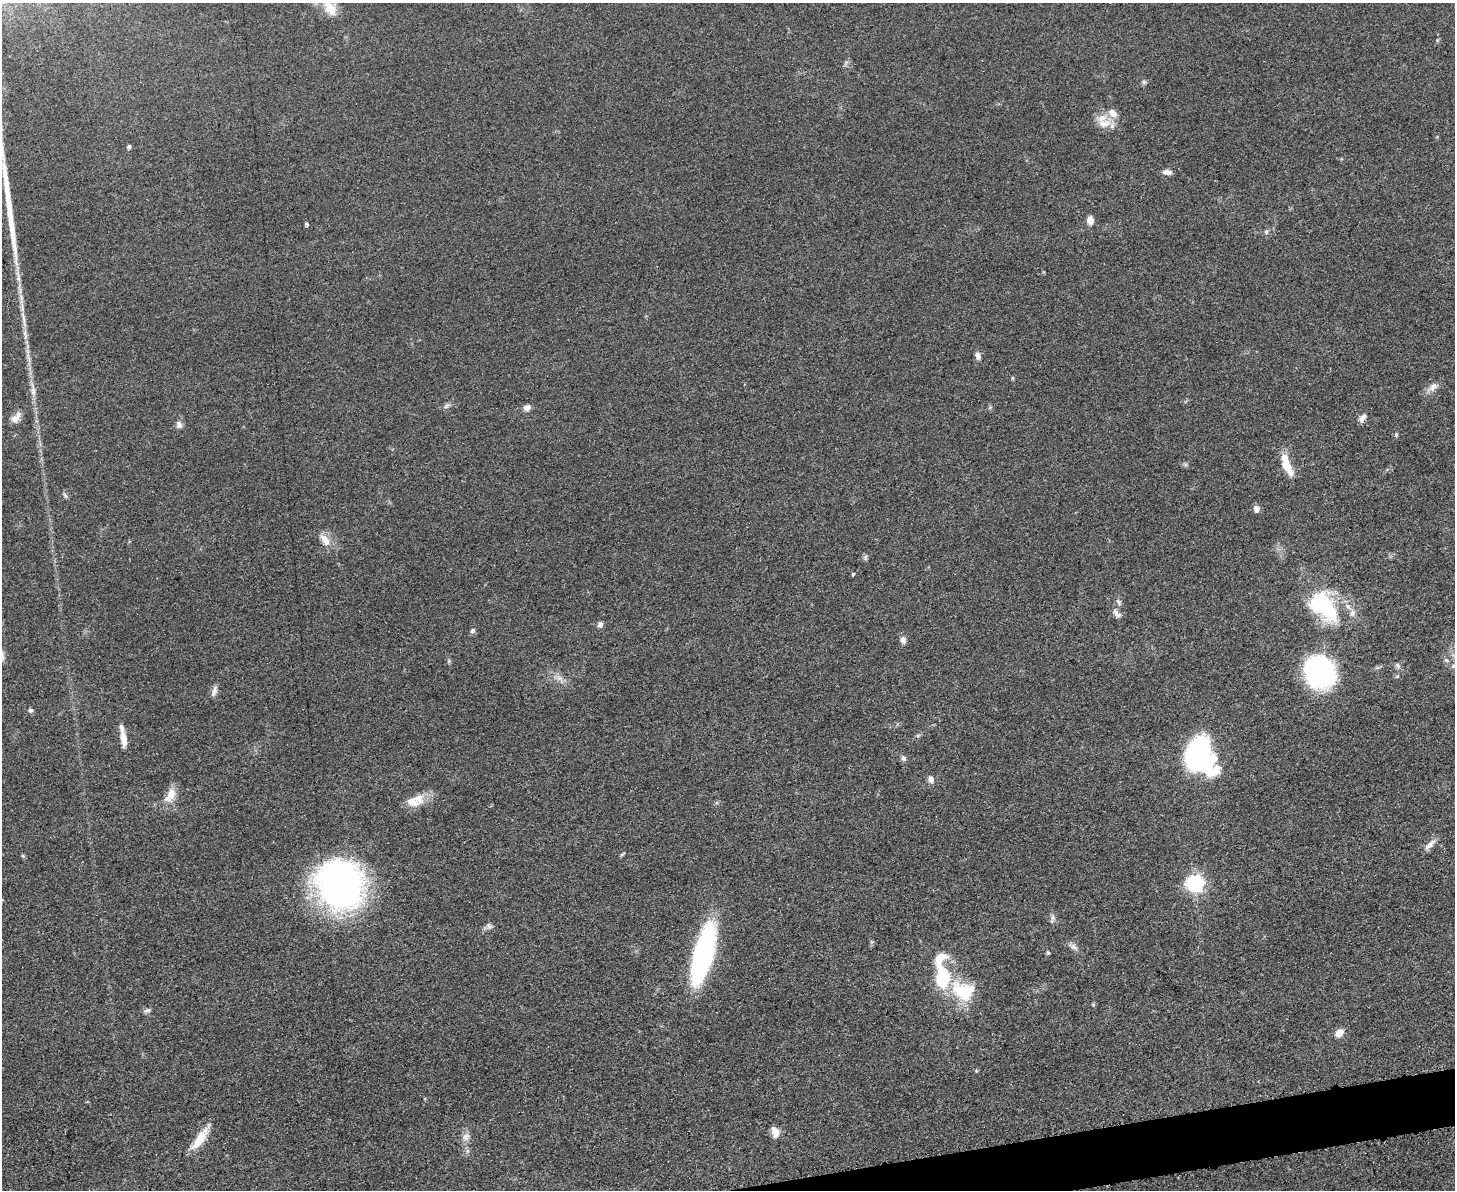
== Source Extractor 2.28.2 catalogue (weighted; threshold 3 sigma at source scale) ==
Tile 5 of 3 x 4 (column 2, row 2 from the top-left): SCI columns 1591-3043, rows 2384-3571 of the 4750 x 4766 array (HDU 1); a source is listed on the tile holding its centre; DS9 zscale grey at full resolution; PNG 1457 x 1192 px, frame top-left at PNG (2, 3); no overlay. Shown black and unused: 2% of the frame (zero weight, under 3 of 5 exposures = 1% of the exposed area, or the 3 px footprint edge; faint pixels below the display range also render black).
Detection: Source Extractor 2.28.2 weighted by HDU 2 'WHT'; one run over the whole footprint, this tile lists its part. Background 0.0467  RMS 0.0056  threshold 0.025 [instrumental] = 3 sigma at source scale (4.5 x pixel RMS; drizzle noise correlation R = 1.50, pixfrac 1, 0.05/0.05 arcsec/px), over >= 5 px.
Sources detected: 67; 1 inside a brighter object's white glare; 1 long thin detection or spike segment (spike, bleed or trail) — not listed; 5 inside a brighter listed object's ellipse — not listed separately; the other 60 listed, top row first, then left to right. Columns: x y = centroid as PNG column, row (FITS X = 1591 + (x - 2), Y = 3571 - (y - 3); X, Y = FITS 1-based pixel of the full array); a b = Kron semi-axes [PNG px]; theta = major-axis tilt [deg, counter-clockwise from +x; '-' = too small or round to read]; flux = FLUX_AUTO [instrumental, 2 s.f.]
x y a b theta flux
330 8 22 12 -56 8.5
1144 82 6 5 - 1.1
1104 123 20 11 8 6.9
129 146 6 5 - 0.89
1167 172 10 6 1 2.9
1090 220 8 6 -80 4.1
306 224 5 4 - 0.81
1266 232 6 4 72 0.92
978 356 9 6 -69 2.5
1433 387 13 9 43 3.7
33 391 13 7 -86 3.4
446 406 9 6 43 1.7
527 408 8 7 - 3.1
16 418 17 8 51 4.4
1362 419 10 6 -65 2.1
179 424 11 8 -74 2.4
1396 435 6 4 -48 0.74
1286 465 25 9 -68 12
1256 509 6 5 - 4.1
325 540 19 9 -55 5.7
865 557 7 4 88 1.1
853 574 5 4 - 0.63
1119 602 9 5 -61 1.4
1320 604 31 26 17 38
1353 613 9 6 43 2
1117 614 15 7 -51 2.7
600 624 7 7 - 1.8
472 631 7 6 - 1.4
903 640 9 7 -63 2.4
1446 660 7 4 -44 1.1
1397 665 8 5 -59 1.3
1454 666 10 6 -5 2.3
1320 672 28 25 -62 110
559 678 9 5 -44 2.3
214 691 15 6 73 2.5
31 710 7 6 - 1.2
124 739 19 7 -81 7
1199 754 27 19 -68 130
903 758 8 6 -62 1.5
931 779 9 7 -78 2.6
170 795 22 11 58 7.2
418 799 16 13 -44 7
1428 846 14 7 36 3.3
23 856 6 4 -44 0.76
1195 883 8 8 - 120
340 885 52 47 -78 180
1052 918 14 4 78 1.5
489 926 8 7 - 1.7
1074 947 11 7 -31 2.3
1048 953 6 4 -73 0.8
703 954 51 15 75 120
939 959 25 15 56 9.4
943 978 17 11 90 35
963 991 33 24 -18 26
147 1010 9 5 19 1.4
1339 1033 11 8 51 4
976 1071 5 4 - 0.61
775 1132 12 8 -70 4.8
466 1137 11 9 43 3.2
200 1139 32 9 55 11
Isophote crosses this tile's border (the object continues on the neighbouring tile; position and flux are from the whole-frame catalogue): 2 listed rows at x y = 330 8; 1454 666